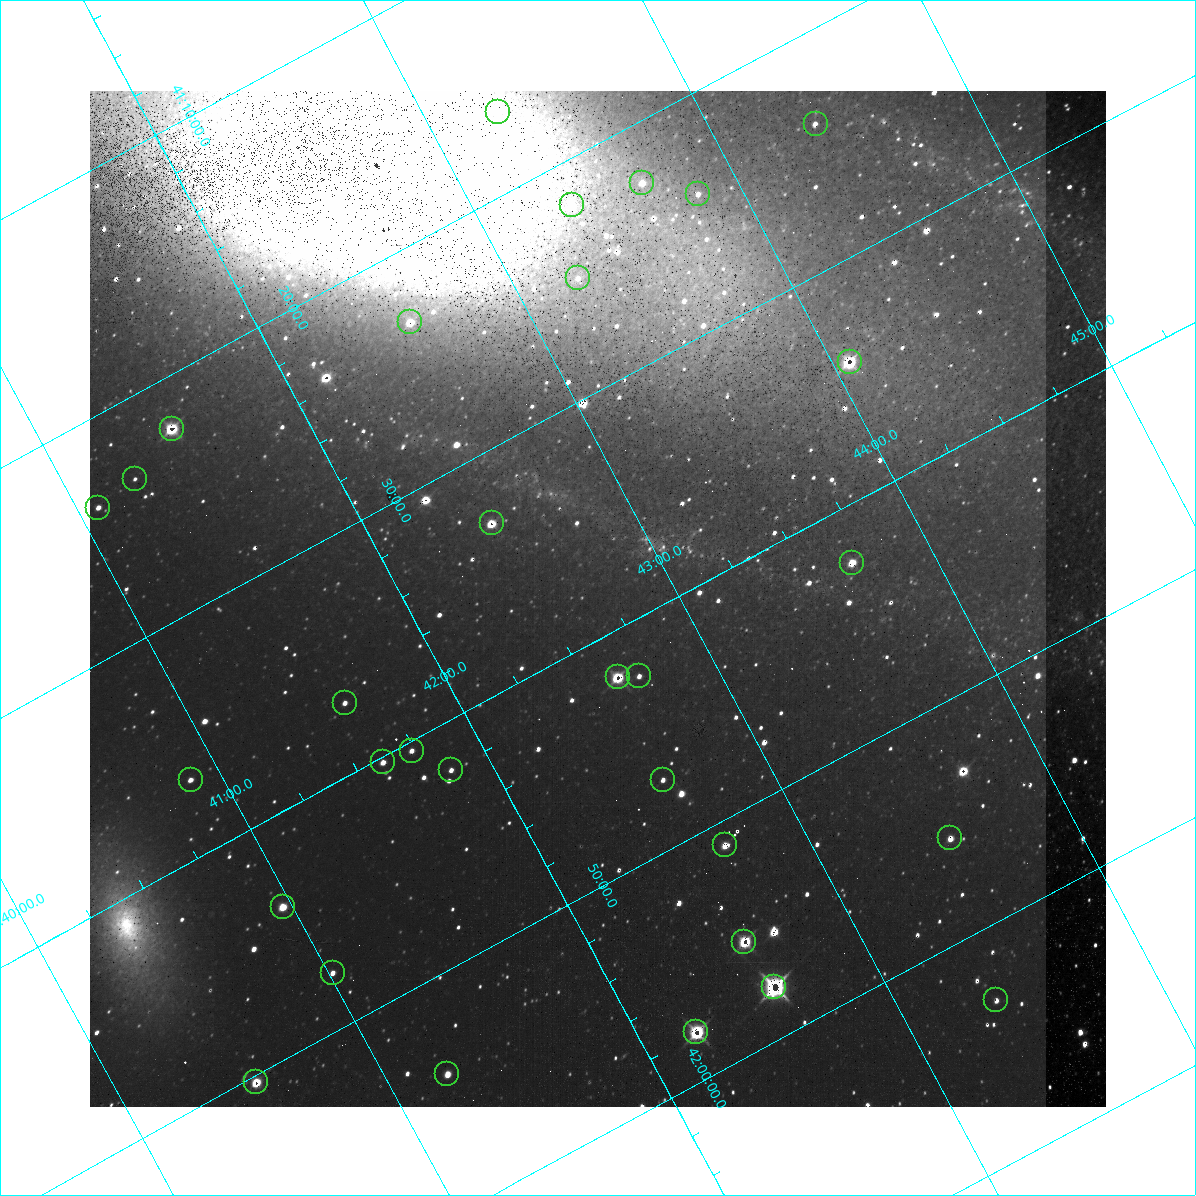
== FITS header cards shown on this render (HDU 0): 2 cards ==
NAXIS1  =                 1016 / length of data axis 1
NAXIS2  =                 1016 / length of data axis 2

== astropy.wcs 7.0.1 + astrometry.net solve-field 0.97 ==
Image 1016 x 1016 px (HDU 0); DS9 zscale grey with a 90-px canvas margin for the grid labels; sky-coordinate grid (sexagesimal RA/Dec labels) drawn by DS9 from the SOLVED WCS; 31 Tycho-2 reference stars matched to detected sources circled (green)
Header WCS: RA---SIN-SIP/DEC--SIN-SIP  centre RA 00:42:42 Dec +41:38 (10.68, +41.64 deg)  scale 2.76 arcsec/px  FOV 46.7' x 46.4'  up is +152 deg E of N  parity normal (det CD < 0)
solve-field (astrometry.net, Tycho-2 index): VERIFIED the header's WCS against the Tycho-2 star catalogue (verified at 3 index scales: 11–31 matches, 5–8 conflicts across passes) and refined it, rather than solving blind
Solved WCS: RA---TAN-SIP/DEC--TAN-SIP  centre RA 00:42:42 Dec +41:38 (10.68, +41.64 deg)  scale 2.76 arcsec/px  FOV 46.7' x 46.4'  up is +152 deg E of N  parity normal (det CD < 0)
The solver's refit moves the header's centre by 0.67 arcsec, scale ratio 0.9988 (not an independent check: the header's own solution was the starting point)
Tycho-2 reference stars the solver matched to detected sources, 31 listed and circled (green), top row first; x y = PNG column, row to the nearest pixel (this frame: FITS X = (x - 90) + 1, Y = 1016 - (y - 91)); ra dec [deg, ICRS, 3 dp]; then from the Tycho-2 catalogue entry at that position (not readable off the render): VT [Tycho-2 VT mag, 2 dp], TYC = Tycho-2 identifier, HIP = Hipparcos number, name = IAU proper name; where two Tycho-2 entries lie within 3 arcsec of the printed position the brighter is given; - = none
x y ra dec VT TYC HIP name
498 112 10.818 +41.276 11.21 2805-2125-1 - -
816 124 11.098 +41.398 11.60 2805-2202-1 - -
642 183 10.914 +41.376 10.74 2805-2142-1 - -
698 194 10.959 +41.403 11.28 2805-2128-1 - -
572 205 10.840 +41.365 11.39 2805-2131-2 - -
578 278 10.811 +41.416 11.59 2805-2157-1 - -
410 322 10.639 +41.386 11.36 2805-2208-1 - -
850 362 11.016 +41.571 9.16 2805-2199-1 3447 -
172 429 10.374 +41.370 10.16 2805-213-1 - -
135 479 10.317 +41.390 12.74 2805-201-1 - -
98 508 10.270 +41.396 11.86 2805-219-1 - -
492 523 10.616 +41.550 10.67 2805-2192-1 - -
852 563 10.923 +41.707 10.89 2805-2155-1 - -
639 676 10.676 +41.706 11.29 2805-1943-1 - -
618 677 10.656 +41.699 9.58 2805-789-1 - -
345 703 10.397 +41.617 11.40 2805-1201-1 - -
412 751 10.434 +41.673 11.25 2805-1332-1 - -
383 762 10.403 +41.671 11.00 2805-218-1 - -
451 770 10.460 +41.701 12.35 2805-662-1 - -
191 780 10.221 +41.612 12.12 2805-1196-1 - -
663 780 10.647 +41.784 11.44 2805-1576-1 - -
950 838 10.879 +41.927 11.82 2805-134-1 - -
725 845 10.671 +41.850 11.43 2805-398-1 - -
283 907 10.242 +41.731 9.37 2805-1064-1 3223 -
744 942 10.643 +41.922 9.90 2805-440-1 - -
333 973 10.254 +41.793 11.02 2805-1266-1 - -
774 987 10.648 +41.963 9.45 2805-695-1 - -
996 1000 10.842 +42.052 11.22 2805-1548-1 - -
696 1032 10.555 +41.965 10.22 2805-1855-1 - -
447 1074 10.308 +41.902 11.35 2805-644-1 - -
256 1082 10.131 +41.838 10.16 2805-1399-1 - -